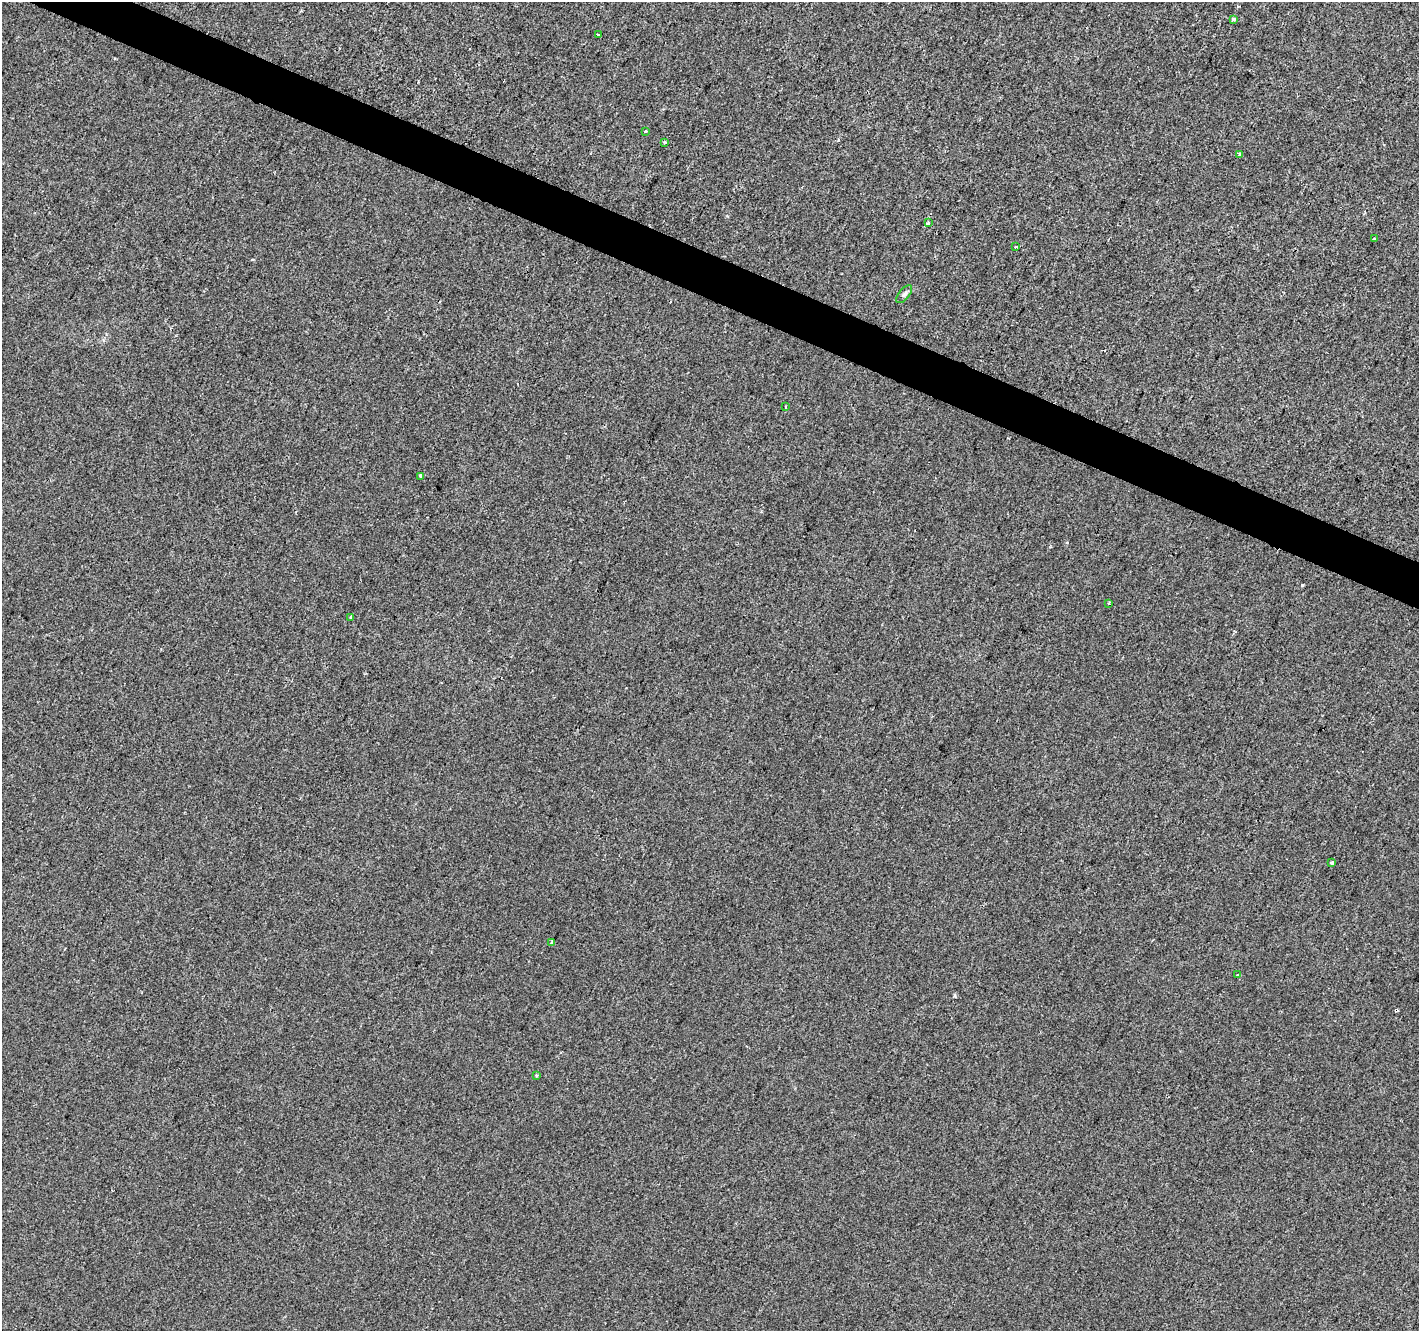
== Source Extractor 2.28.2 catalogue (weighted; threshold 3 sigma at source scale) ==
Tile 11 of 4 x 4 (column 3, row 3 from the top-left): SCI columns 2837-4253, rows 1535-2863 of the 5679 x 5792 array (HDU 1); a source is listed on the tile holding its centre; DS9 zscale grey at full resolution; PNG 1421 x 1333 px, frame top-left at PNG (2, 2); each listed source drawn as its Kron ellipse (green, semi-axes under 4 px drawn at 4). Shown black and unused: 3% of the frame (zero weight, under 2 of 3 exposures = <1% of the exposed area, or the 3 px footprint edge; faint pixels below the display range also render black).
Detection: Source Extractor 2.28.2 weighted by HDU 2 'WHT'; one run over the whole footprint, this tile lists its part. Background -6.38e-04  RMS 0.0042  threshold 0.0188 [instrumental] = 3 sigma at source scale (4.5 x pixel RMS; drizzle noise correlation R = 1.50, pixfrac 1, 0.0396/0.0396 arcsec/px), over >= 5 px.
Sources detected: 19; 2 cosmic-ray / hot-pixel residue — neither listed nor drawn; the other 17 listed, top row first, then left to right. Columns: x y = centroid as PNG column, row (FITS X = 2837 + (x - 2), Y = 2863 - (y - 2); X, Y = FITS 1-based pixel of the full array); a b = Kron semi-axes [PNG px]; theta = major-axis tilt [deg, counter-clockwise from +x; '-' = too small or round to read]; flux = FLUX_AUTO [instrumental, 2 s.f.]
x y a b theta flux
1233 19 3 3 - 1.4
598 35 3 3 - 1.8
646 131 3 3 - 1.3
665 142 3 3 - 0.6
1240 154 4 3 - 0.84
928 223 3 3 - 5
1374 239 3 3 - 1.5
1015 247 3 2 - 0.92
904 294 11 5 50 1.2
785 407 3 2 - 0.55
421 476 3 3 - 2
1109 603 3 3 - 0.65
351 617 3 3 - 1.1
1332 862 4 3 - 1.5
551 942 3 3 - 1.5
1238 975 3 3 - 5.7
537 1075 3 3 - 0.68